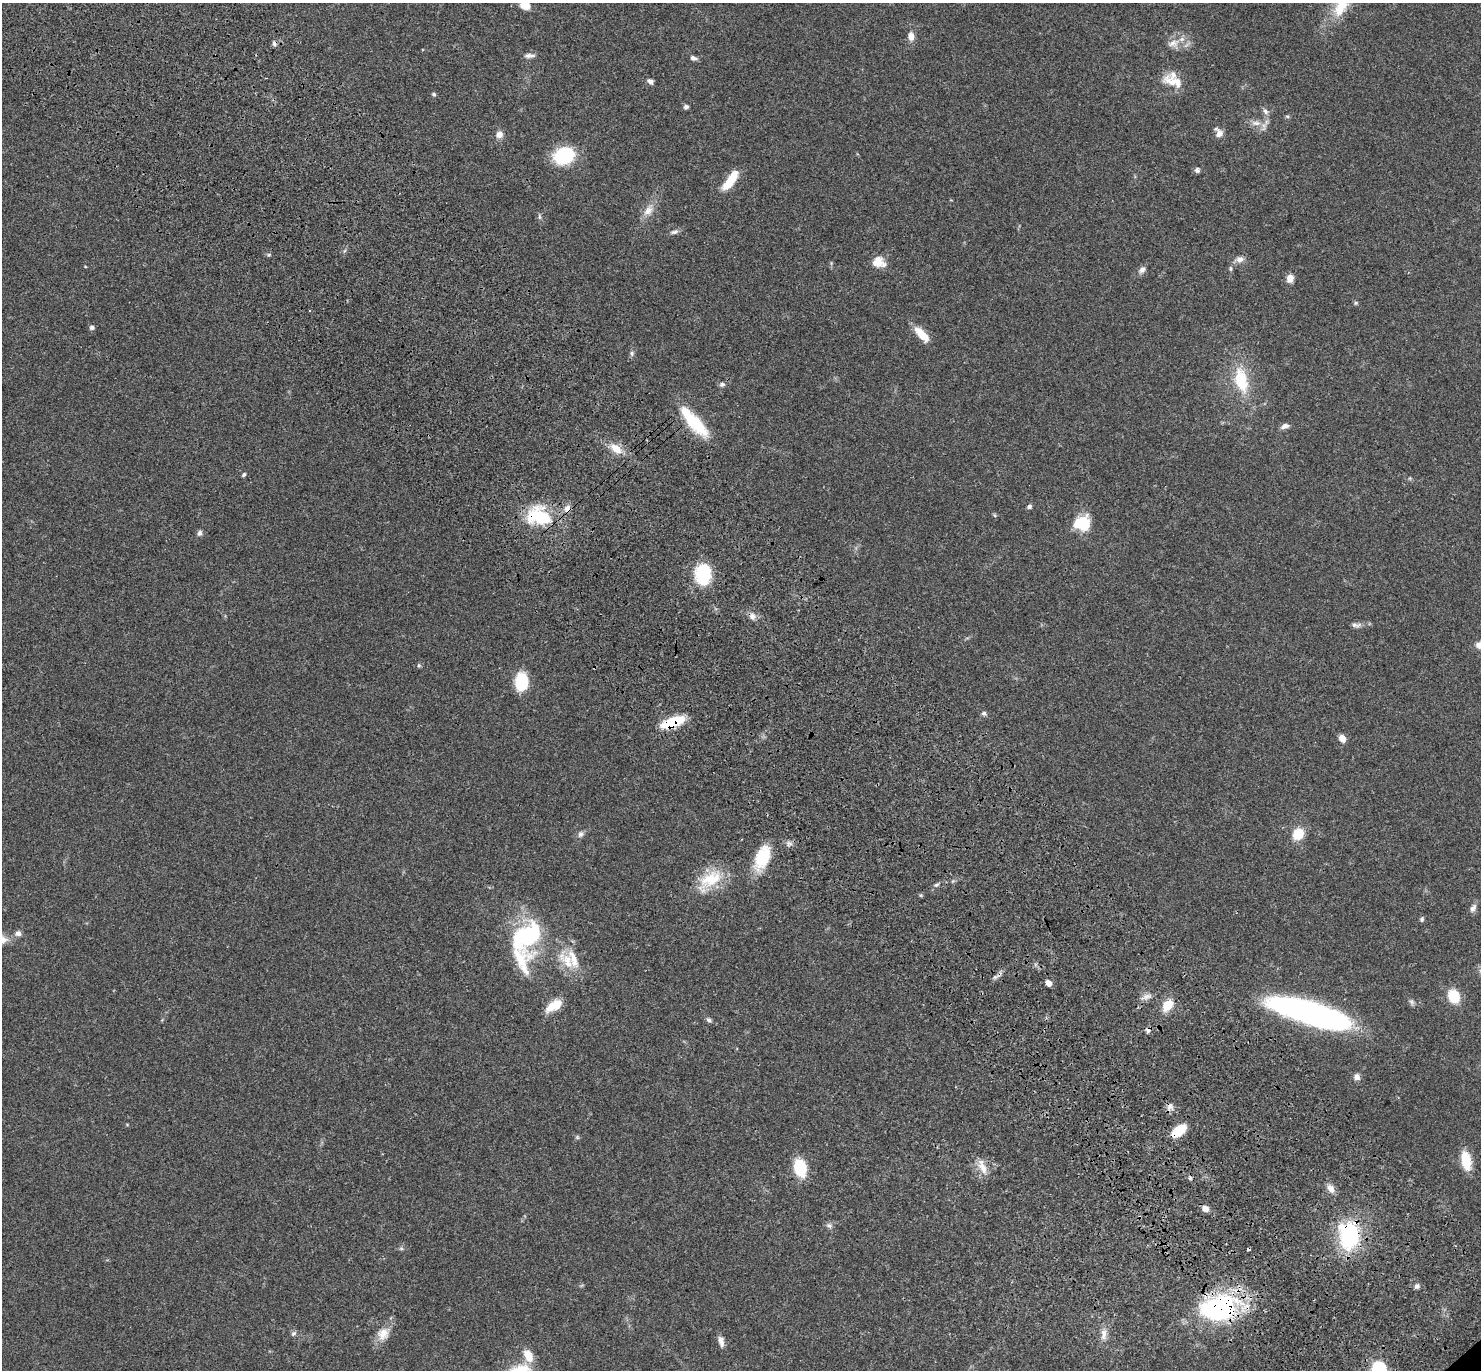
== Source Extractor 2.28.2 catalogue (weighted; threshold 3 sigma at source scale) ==
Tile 11 of 4 x 4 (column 3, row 3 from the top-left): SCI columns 3057-4535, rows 1614-2981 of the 6115 x 6104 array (HDU 1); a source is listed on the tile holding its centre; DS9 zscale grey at full resolution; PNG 1483 x 1372 px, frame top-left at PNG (2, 3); no overlay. Shown black and unused: <1% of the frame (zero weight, under 3 of 4 exposures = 6% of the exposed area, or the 3 px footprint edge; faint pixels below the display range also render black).
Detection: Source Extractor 2.28.2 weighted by HDU 2 'WHT'; one run over the whole footprint, this tile lists its part. Background 0.051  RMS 0.0054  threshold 0.0242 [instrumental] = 3 sigma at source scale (4.5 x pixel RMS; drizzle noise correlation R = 1.50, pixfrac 1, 0.05/0.05 arcsec/px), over >= 5 px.
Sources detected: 96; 1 inside a brighter object's white glare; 3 cosmic-ray / hot-pixel residue — not listed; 4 inside a brighter listed object's ellipse — not listed separately; the other 88 listed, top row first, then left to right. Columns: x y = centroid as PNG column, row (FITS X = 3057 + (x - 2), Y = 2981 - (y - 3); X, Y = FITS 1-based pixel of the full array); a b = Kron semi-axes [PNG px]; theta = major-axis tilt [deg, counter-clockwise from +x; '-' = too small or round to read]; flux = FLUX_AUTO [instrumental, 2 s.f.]
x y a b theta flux
525 5 9 7 -25 7.7
911 36 9 7 -85 3.6
1173 43 17 9 23 5
529 55 11 7 5 2.2
693 58 8 5 -22 1.7
650 81 8 5 -25 1.8
1174 82 30 13 -21 9.9
434 94 6 4 -41 0.84
686 107 5 5 - 1.4
1265 111 10 7 -61 1.9
1287 116 6 4 -18 0.68
1256 123 15 7 -4 3.8
1219 133 13 8 -61 3.3
499 135 9 9 - 3.1
564 156 15 11 23 47
1197 170 7 6 - 1.3
730 180 24 8 55 13
648 211 16 10 49 4.9
539 217 8 4 -81 0.96
674 232 11 5 16 1.5
1240 259 10 8 26 2.8
878 262 13 12 - 6.3
85 266 4 3 - 0.38
1230 268 8 4 -89 0.86
1142 270 10 7 59 2.1
1290 278 8 6 85 4.6
1356 303 6 5 - 0.74
92 327 5 5 - 1.5
922 335 20 8 -47 9.2
632 353 8 5 -89 1.2
1241 380 32 16 -78 22
722 384 8 6 2 1.3
694 422 40 12 -48 25
1285 426 11 6 17 2.1
616 449 16 10 -40 6.7
244 475 6 4 46 0.84
1029 506 5 5 - 1.4
539 516 34 24 -15 29
1083 523 17 16 - 16
200 533 8 6 74 1.3
703 574 25 18 87 22
752 616 10 8 -70 2.6
1356 625 15 6 2 2.1
419 665 6 5 - 0.76
521 682 16 11 84 20
984 713 6 6 - 1.2
673 722 27 10 20 18
1342 738 8 6 -58 4
580 834 9 7 71 1.7
1298 834 11 9 51 12
762 858 27 15 69 20
710 880 37 17 36 19
936 885 8 4 35 1.1
1473 908 12 7 56 2.1
1422 919 6 5 - 1
18 933 8 7 - 2
526 936 45 32 60 54
3 940 12 9 -2 4.2
567 961 32 16 -47 14
995 977 5 5 - 0.98
1048 983 7 5 -51 3.1
1147 996 12 7 20 2.6
1454 996 12 10 -64 16
1412 1002 9 6 -60 1.3
554 1005 21 9 31 9.2
1167 1005 14 10 52 8.4
1315 1014 78 20 -16 150
709 1020 8 5 -30 1.2
1357 1077 8 7 - 2.4
1170 1107 11 9 75 2.5
1179 1131 20 10 37 11
577 1137 6 4 -47 0.73
1466 1161 18 9 -79 14
800 1168 16 11 -76 21
983 1168 20 9 -59 5.7
1190 1178 6 4 -48 0.85
1331 1189 12 8 -56 3.8
1205 1209 8 7 - 2.7
829 1225 9 6 -26 1.5
1349 1235 30 21 -88 49
1417 1286 7 6 - 1.5
1219 1308 45 28 13 76
294 1333 8 6 33 1.2
383 1334 17 14 55 6.6
1104 1334 17 7 83 3.8
721 1342 15 7 -76 2.8
528 1356 17 10 -64 7.8
1379 1369 7 7 - 71
Overlapping masked pixels (flux is a lower limit): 8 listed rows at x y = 694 422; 539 516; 673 722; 762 858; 1170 1107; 1179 1131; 1349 1235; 1219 1308
Isophote crosses this tile's border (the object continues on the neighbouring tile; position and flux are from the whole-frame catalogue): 3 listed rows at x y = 525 5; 3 940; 1379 1369